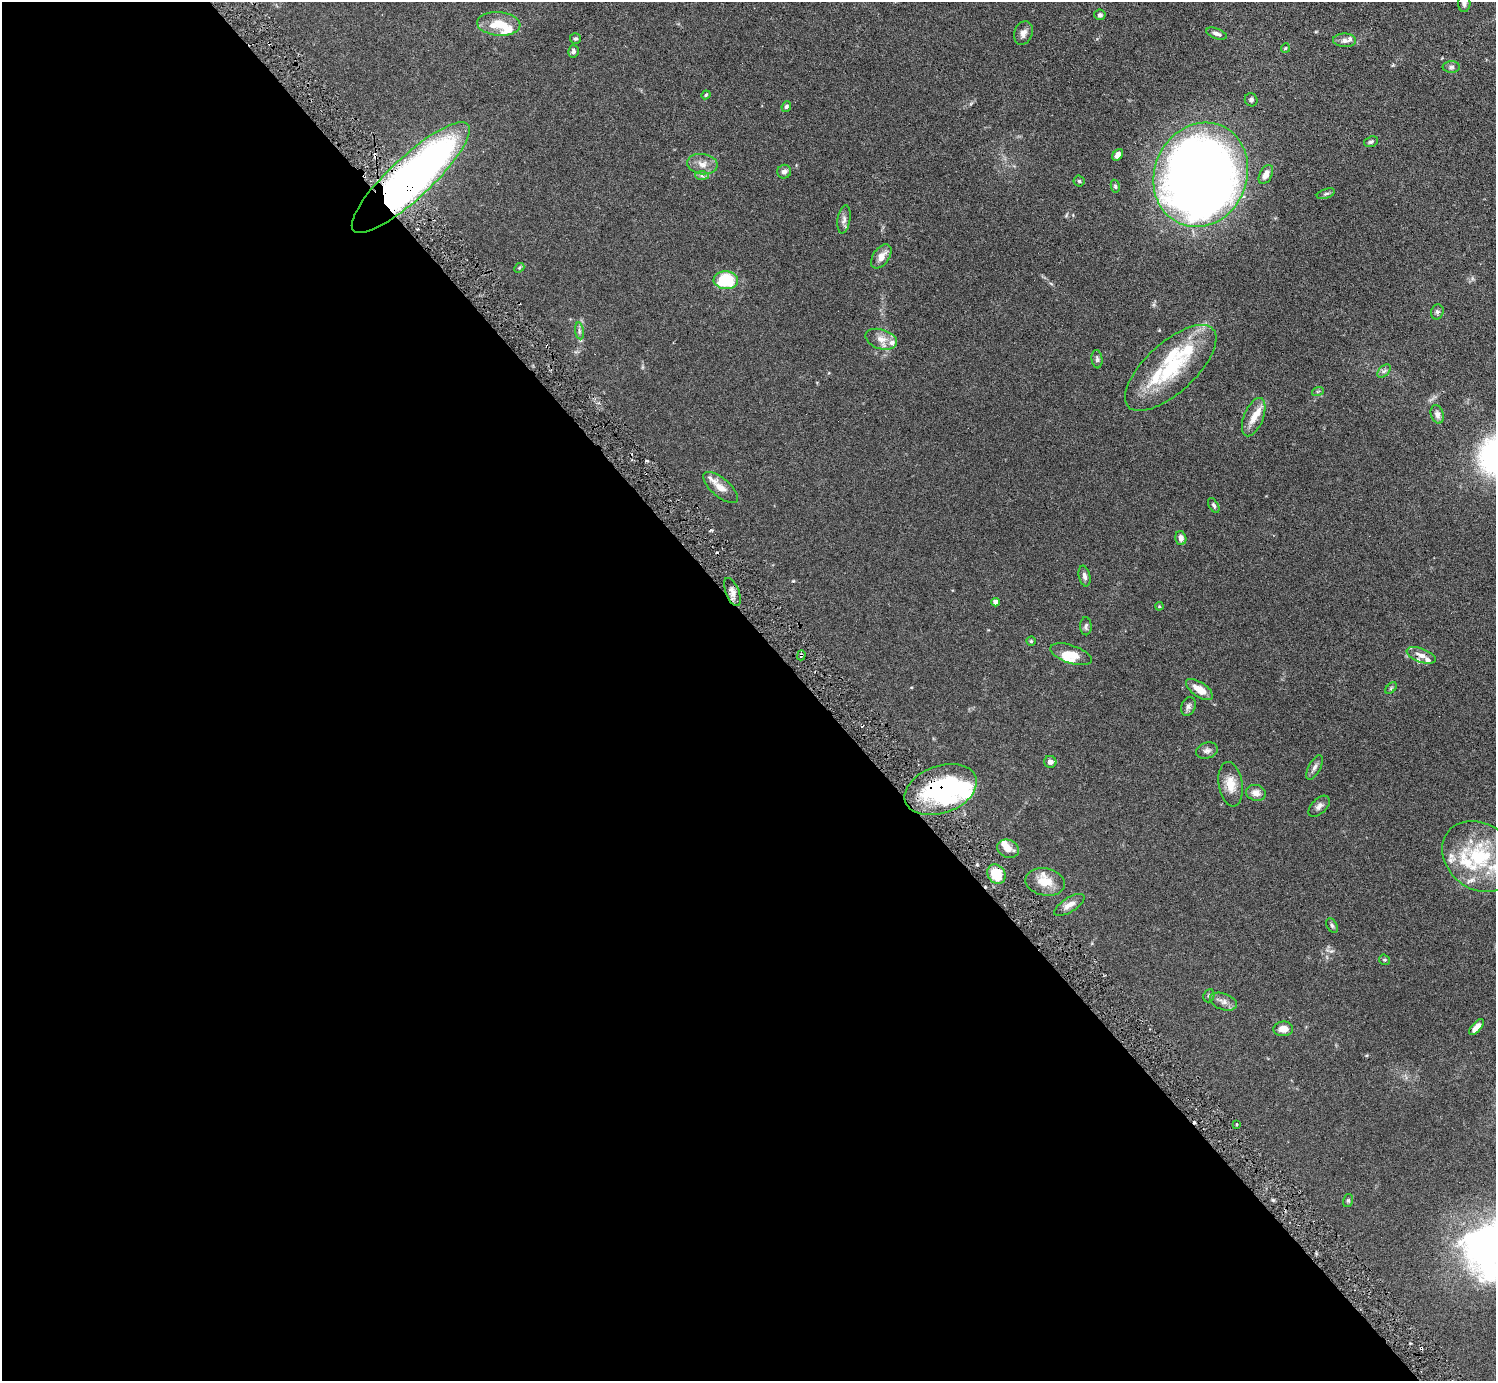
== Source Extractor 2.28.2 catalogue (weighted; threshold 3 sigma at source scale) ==
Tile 9 of 4 x 4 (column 1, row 3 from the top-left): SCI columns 1-1494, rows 1676-3054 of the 5977 x 5967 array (HDU 1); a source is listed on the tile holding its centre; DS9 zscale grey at full resolution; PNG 1498 x 1383 px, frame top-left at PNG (2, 2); each listed source drawn as its Kron ellipse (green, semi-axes under 4 px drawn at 4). Shown black and unused: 54% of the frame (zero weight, under 3 of 6 exposures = <1% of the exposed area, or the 3 px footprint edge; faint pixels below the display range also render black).
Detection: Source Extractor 2.28.2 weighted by HDU 2 'WHT'; one run over the whole footprint, this tile lists its part. Background 0.123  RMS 0.005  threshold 0.0202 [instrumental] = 3 sigma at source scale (4.09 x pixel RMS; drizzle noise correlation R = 1.36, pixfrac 0.8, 0.05/0.05 arcsec/px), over >= 5 px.
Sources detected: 99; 6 inside a brighter object's white glare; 5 cosmic-ray / hot-pixel residue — neither listed nor drawn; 16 inside a brighter listed object's ellipse — not listed separately; the other 72 listed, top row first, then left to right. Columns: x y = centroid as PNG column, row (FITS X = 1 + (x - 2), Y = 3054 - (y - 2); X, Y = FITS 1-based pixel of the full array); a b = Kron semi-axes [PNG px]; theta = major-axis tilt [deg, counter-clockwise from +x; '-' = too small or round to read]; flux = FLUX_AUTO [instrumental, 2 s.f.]
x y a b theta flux
1464 3 8 6 85 1.1
1100 15 6 5 - 1.1
499 24 21 12 -5 9.5
1023 33 12 9 70 2.5
1217 34 11 5 -20 1.5
575 39 5 5 - 0.77
1345 40 11 7 -1 1.9
1285 48 5 4 - 0.42
573 51 6 5 - 1.1
1451 67 9 5 -1 0.97
706 95 4 3 - 0.47
1251 100 7 6 - 1.1
786 106 5 4 - 0.77
1371 142 7 5 20 0.88
1118 155 6 4 53 2.8
702 164 15 10 -7 3.6
784 172 7 6 - 1.7
1266 174 10 6 61 2.9
702 175 7 4 -2 0.87
1201 175 53 46 67 600
411 178 78 21 43 290
1079 181 5 5 - 0.59
1115 186 6 4 -79 0.73
1326 194 9 4 18 0.83
844 219 14 6 81 1.8
881 256 13 8 55 3.9
519 268 5 4 - 0.57
726 280 12 9 -3 25
1437 312 8 6 74 1.1
579 331 8 4 -82 0.95
881 339 16 9 -17 3.9
1097 359 9 5 -83 0.94
1171 368 57 25 42 32
1384 371 8 5 44 1.1
1318 391 6 3 19 0.52
1437 414 9 6 -72 1.8
1254 417 20 9 68 5.1
721 487 21 9 -40 4.5
1214 505 8 4 -60 0.86
1181 538 7 5 -75 2.1
1085 576 10 5 -78 1.5
732 592 15 6 -68 2.5
996 602 4 4 - 2.3
1159 606 4 3 - 0.34
1086 626 9 5 -89 1.1
1031 641 4 4 - 0.52
1071 654 22 9 -19 4.9
801 655 5 3 - 0.74
1421 655 15 7 -20 2.8
1391 688 7 4 46 0.58
1199 689 15 7 -34 5.7
1188 706 9 7 68 1.6
1207 751 11 8 15 1.7
1050 762 6 6 - 2
1314 767 13 6 61 1.7
1231 784 22 12 -81 6.4
941 789 37 23 20 47
1256 793 10 8 -15 3
1319 806 13 7 44 1.9
1008 849 11 9 -23 3.5
1479 856 40 32 -39 32
996 874 10 8 -58 11
1045 882 20 13 -11 6.8
1069 905 17 7 32 3
1332 925 8 5 -63 0.8
1384 960 5 5 - 0.55
1209 996 7 5 68 0.74
1223 1002 14 8 -19 2.3
1477 1027 9 4 48 3.5
1283 1029 10 7 4 3.3
1236 1124 2 2 - 0.59
1348 1201 6 5 - 0.71
Overlapping masked pixels (flux is a lower limit): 3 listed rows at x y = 411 178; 801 655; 941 789
Isophote crosses this tile's border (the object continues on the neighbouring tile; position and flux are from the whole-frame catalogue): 2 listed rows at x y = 1464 3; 1479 856